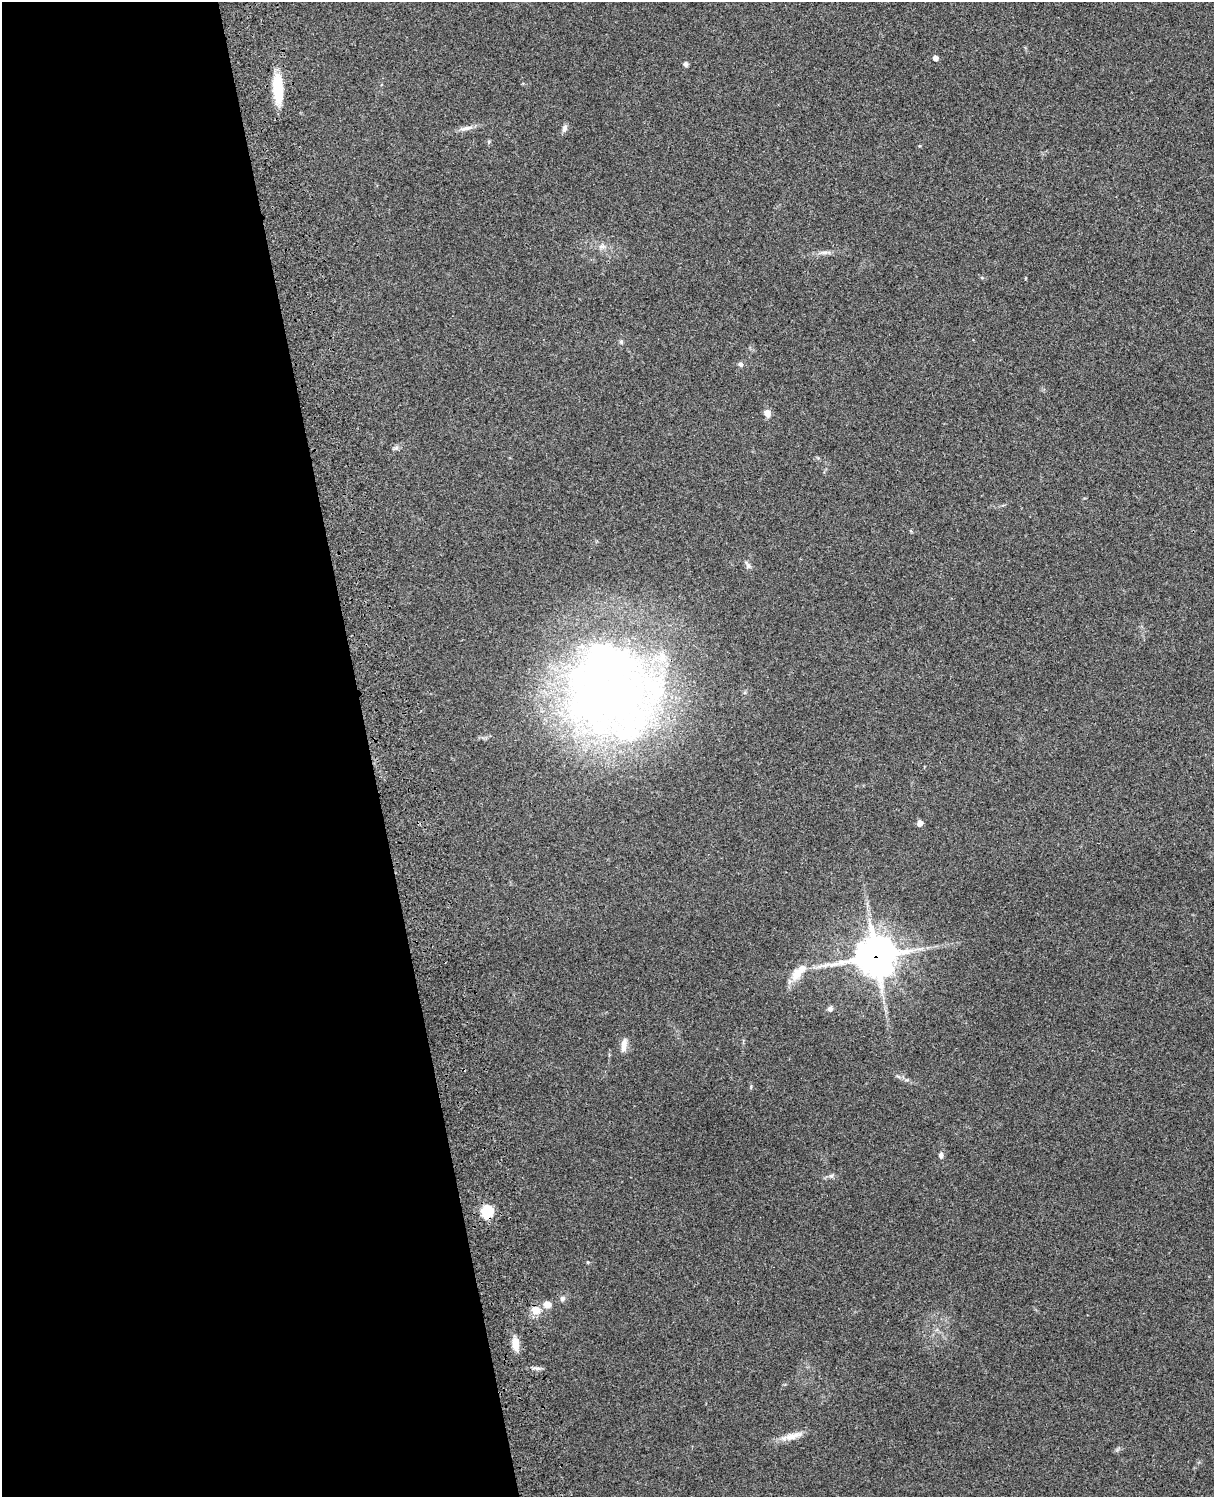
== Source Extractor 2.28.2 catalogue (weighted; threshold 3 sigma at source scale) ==
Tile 5 of 4 x 3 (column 1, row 2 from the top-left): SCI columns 119-1330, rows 1660-3154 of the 5087 x 4925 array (HDU 1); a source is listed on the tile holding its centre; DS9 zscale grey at full resolution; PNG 1216 x 1499 px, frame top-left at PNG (2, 2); no overlay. Shown black and unused: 30% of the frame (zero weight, under 3 of 4 exposures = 6% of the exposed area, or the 3 px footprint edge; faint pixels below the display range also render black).
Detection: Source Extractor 2.28.2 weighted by HDU 2 'WHT'; one run over the whole footprint, this tile lists its part. Background 0.285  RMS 0.0093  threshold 0.0419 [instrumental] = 3 sigma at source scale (4.5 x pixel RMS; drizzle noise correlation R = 1.50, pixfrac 1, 0.05/0.05 arcsec/px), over >= 5 px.
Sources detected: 28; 1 inside a brighter object's white glare — not listed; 1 inside a brighter listed object's ellipse — not listed separately; the other 26 listed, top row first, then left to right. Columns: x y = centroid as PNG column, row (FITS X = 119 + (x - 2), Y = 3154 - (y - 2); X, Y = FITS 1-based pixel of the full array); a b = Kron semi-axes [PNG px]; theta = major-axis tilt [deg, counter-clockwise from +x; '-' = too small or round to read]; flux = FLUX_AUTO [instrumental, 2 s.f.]
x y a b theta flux
935 58 5 4 - 4.3
685 64 6 5 - 2
278 88 33 11 -85 32
467 128 19 5 12 5.6
564 128 10 6 70 3.2
602 246 9 6 18 3.4
823 252 13 4 0 3.7
621 342 6 5 - 1.6
740 364 6 6 - 2.4
767 413 10 8 -61 4.9
748 566 8 6 0 2.2
606 694 123 90 -21 640
920 823 5 5 - 6.7
876 956 14 13 - 2300
796 975 17 13 56 12
830 1009 7 6 - 2.8
624 1045 20 7 82 6.4
941 1155 7 6 - 2.6
831 1176 7 4 18 1.9
487 1212 6 6 - 82
588 1262 4 4 - 0.89
562 1298 6 6 - 3
547 1304 8 7 - 7.8
535 1310 10 8 -12 10
514 1346 19 11 -69 9.1
792 1436 28 8 16 11
Overlapping masked pixels (flux is a lower limit): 2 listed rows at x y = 876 956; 487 1212